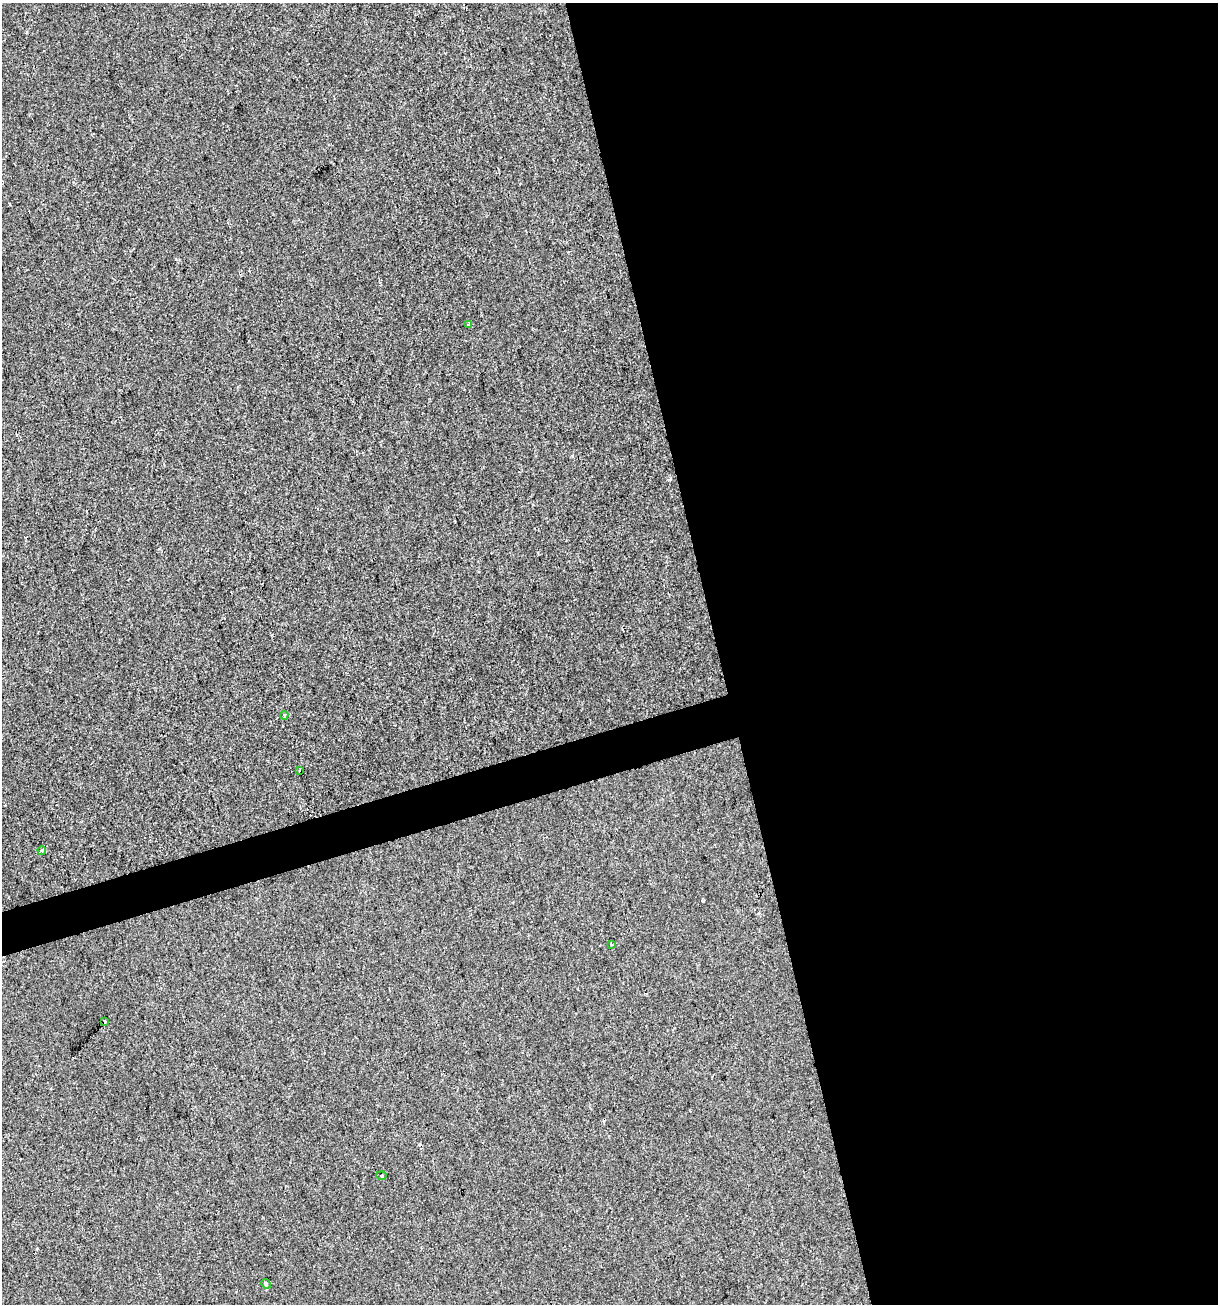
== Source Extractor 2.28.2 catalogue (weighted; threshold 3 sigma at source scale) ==
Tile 8 of 4 x 4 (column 4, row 2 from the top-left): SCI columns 3752-4967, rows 2607-3908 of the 5017 x 5211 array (HDU 1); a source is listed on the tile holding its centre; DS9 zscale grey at full resolution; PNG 1220 x 1306 px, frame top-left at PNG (2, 3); each listed source drawn as its Kron ellipse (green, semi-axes under 4 px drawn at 4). Shown black and unused: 43% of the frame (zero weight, under 2 of 3 exposures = <1% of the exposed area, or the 3 px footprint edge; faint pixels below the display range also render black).
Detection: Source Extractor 2.28.2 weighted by HDU 2 'WHT'; one run over the whole footprint, this tile lists its part. Background -6.11e-04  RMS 0.0042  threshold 0.0187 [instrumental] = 3 sigma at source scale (4.5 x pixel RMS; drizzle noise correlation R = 1.50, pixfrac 1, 0.0396/0.0396 arcsec/px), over >= 5 px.
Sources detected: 11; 3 cosmic-ray / hot-pixel residue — neither listed nor drawn; the other 8 listed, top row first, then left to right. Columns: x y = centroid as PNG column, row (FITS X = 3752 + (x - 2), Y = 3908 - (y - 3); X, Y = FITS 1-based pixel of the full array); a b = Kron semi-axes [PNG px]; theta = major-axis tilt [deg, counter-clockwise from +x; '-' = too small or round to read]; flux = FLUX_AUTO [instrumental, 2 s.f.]
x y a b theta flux
468 324 4 3 - 0.67
284 715 4 3 - 0.88
299 770 3 3 - 0.92
42 850 4 4 - 0.97
612 945 3 3 - 0.68
104 1022 3 3 - 1.5
382 1176 5 3 - 0.51
266 1284 5 4 - 1.2